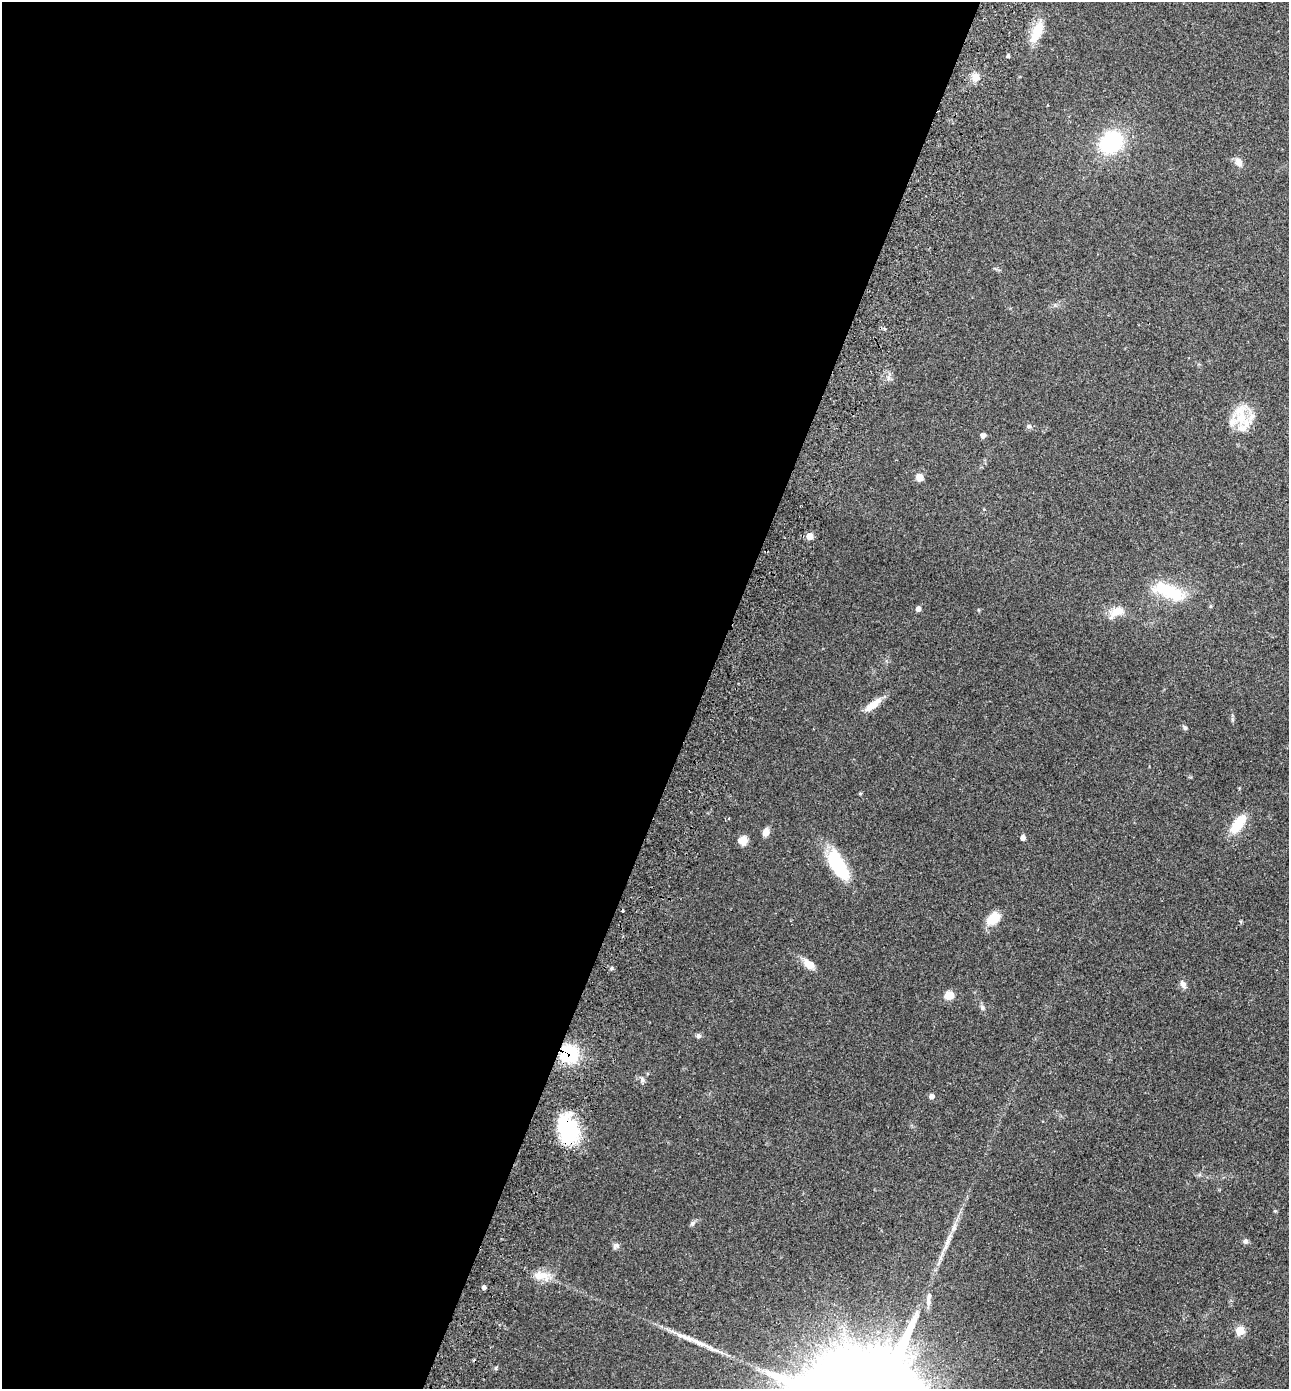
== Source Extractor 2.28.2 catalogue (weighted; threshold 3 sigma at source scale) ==
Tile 5 of 4 x 4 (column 1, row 2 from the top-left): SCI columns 196-1482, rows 2804-4190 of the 5672 x 5603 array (HDU 1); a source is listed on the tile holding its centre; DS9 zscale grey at full resolution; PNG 1291 x 1391 px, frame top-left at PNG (2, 2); no overlay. Shown black and unused: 54% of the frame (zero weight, under 2 of 3 exposures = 3% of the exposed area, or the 3 px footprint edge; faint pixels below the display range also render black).
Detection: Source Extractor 2.28.2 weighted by HDU 2 'WHT'; one run over the whole footprint, this tile lists its part. Background 0.0859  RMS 0.0077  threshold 0.0346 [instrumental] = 3 sigma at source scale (4.5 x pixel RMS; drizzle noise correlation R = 1.50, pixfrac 1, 0.05/0.05 arcsec/px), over >= 5 px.
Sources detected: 47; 1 inside a brighter object's white glare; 1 cosmic-ray / hot-pixel residue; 1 long thin detection or spike segment (spike, bleed or trail) — not listed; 3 inside a brighter listed object's ellipse — not listed separately; the other 41 listed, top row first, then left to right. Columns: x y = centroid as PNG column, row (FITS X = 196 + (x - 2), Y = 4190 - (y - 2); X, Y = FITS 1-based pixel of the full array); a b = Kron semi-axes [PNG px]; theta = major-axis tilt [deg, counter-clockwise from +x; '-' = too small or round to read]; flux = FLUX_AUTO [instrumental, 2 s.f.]
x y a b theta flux
1038 31 21 13 70 14
1008 56 4 4 - 1.4
975 77 10 9 - 5.9
1111 142 21 17 47 65
1239 162 13 9 -60 4.2
1241 417 42 16 -79 22
1029 426 7 6 - 1.7
983 435 6 6 - 2.3
920 477 7 7 - 6
809 536 5 5 - 12
1169 591 39 14 -23 35
918 609 4 4 - 4.1
1117 612 20 11 26 10
873 705 23 7 37 11
1185 728 6 4 -51 1.5
860 793 4 4 - 0.85
1238 824 24 11 55 19
766 832 10 7 74 4.8
1023 838 6 5 - 2.7
743 841 10 10 - 5.7
838 865 37 15 -60 40
993 918 18 12 34 11
809 964 15 9 -37 7.4
612 968 5 3 - 0.91
1183 984 10 8 -62 3.2
949 995 9 8 - 8.3
982 1008 7 5 -71 1.7
698 1036 6 6 - 1.9
569 1054 15 15 - 42
642 1079 8 6 -70 1.9
931 1096 5 5 - 3.8
568 1129 31 21 -75 50
692 1223 8 5 50 1.8
1245 1241 7 6 - 2
616 1246 10 6 43 2.1
944 1248 17 5 63 5.2
542 1276 26 12 -6 11
484 1287 4 4 - 2.4
928 1301 15 6 -85 3.9
1240 1331 5 5 - 27
496 1368 6 4 72 0.88
Overlapping masked pixels (flux is a lower limit): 2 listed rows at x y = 569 1054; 568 1129